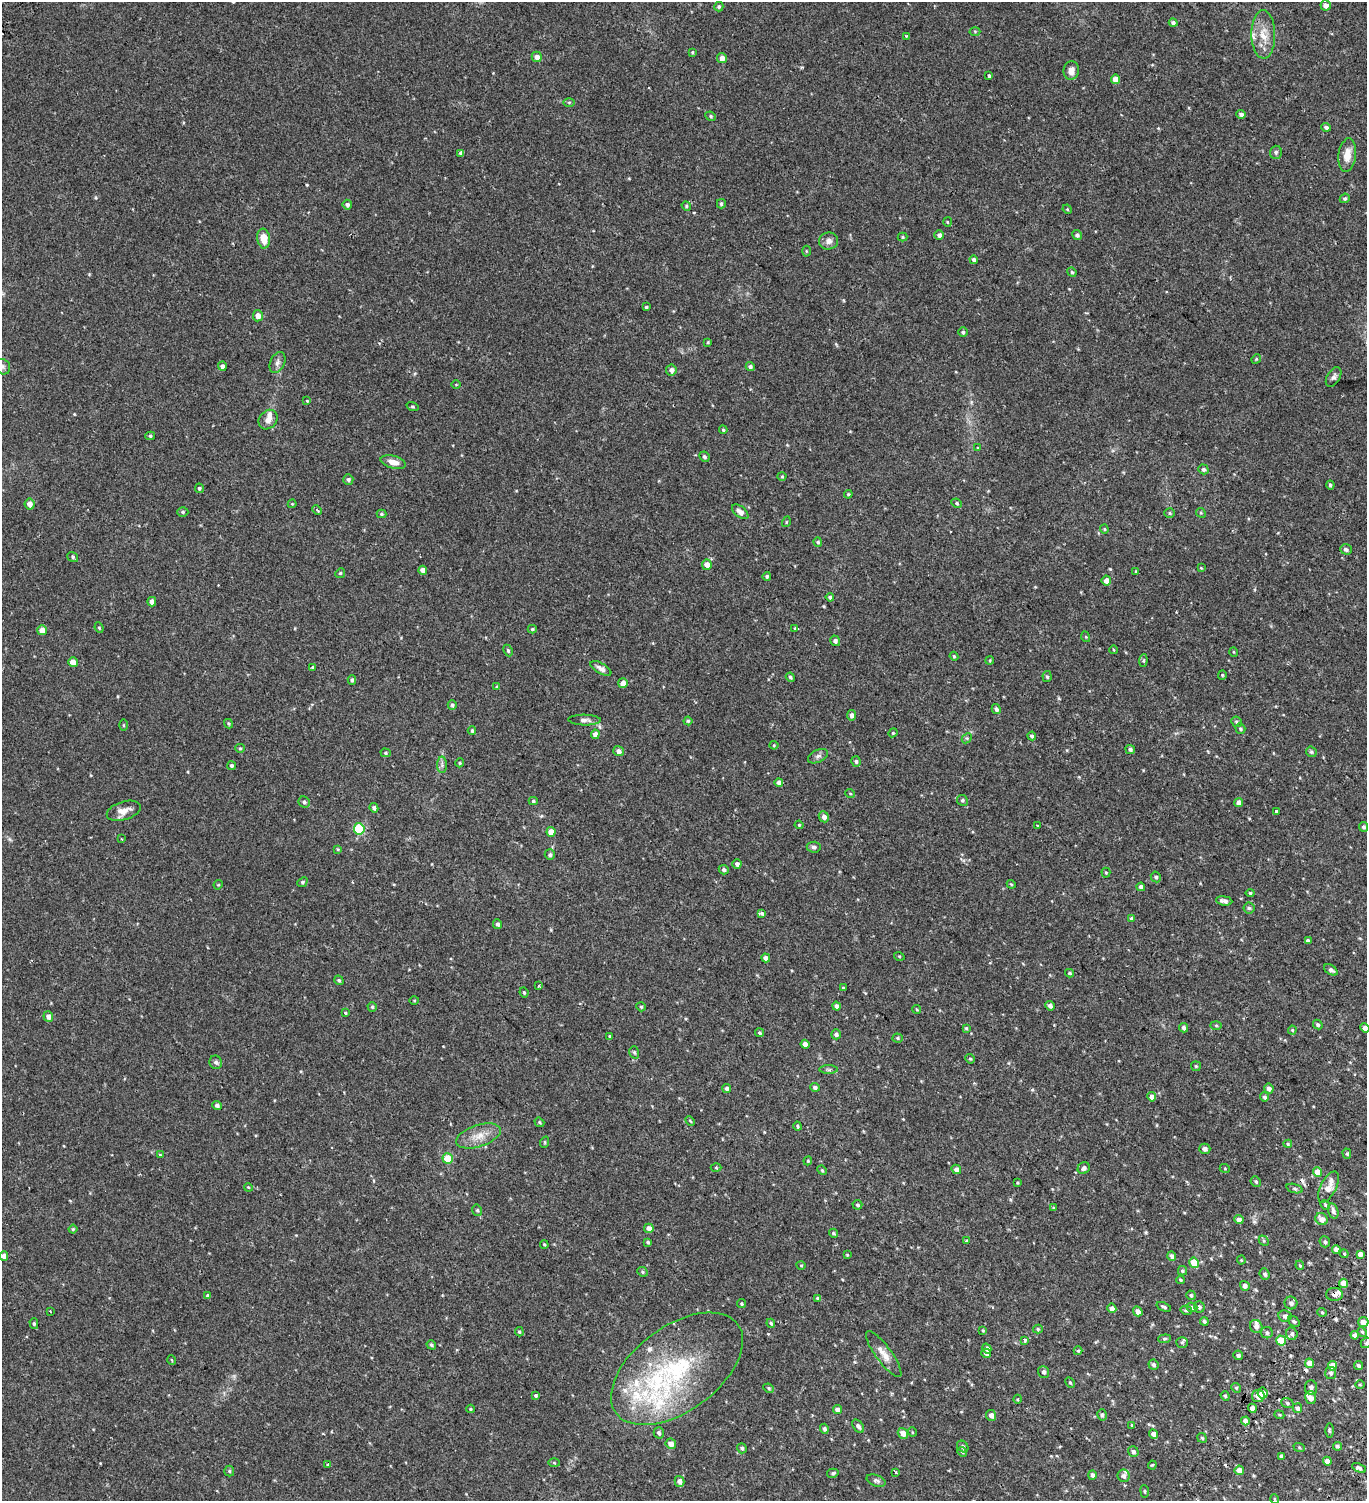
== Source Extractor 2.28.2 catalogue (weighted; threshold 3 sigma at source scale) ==
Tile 6 of 4 x 4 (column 2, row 2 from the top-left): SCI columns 1853-3217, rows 3174-4672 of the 6376 x 6350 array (HDU 1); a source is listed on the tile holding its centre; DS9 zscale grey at full resolution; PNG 1369 x 1503 px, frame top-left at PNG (2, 2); each listed source drawn as its Kron ellipse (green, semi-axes under 4 px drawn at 4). Shown black and unused: <1% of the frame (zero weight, under 2 of 3 exposures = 11% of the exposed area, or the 3 px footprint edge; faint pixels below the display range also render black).
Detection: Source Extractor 2.28.2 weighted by HDU 2 'WHT'; one run over the whole footprint, this tile lists its part. Background 0.0276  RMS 0.0049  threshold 0.022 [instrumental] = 3 sigma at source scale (4.5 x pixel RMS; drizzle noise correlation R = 1.50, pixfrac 1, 0.0396/0.0396 arcsec/px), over >= 5 px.
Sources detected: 373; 8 cosmic-ray / hot-pixel residue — neither listed nor drawn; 13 inside a brighter listed object's ellipse — not listed separately; the other 352 listed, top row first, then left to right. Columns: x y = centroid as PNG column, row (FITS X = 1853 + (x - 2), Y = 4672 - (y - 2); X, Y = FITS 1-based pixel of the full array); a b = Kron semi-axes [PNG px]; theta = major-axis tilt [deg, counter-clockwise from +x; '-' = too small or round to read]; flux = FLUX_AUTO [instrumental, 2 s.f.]
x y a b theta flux
1326 5 5 5 - 2.3
719 7 5 4 - 0.75
1173 23 4 4 - 0.95
975 31 5 3 - 0.37
1263 34 24 12 -89 6.9
906 36 3 3 - 0.36
692 52 4 3 - 0.49
537 57 5 5 - 2.3
722 58 5 5 - 2.8
1071 70 9 7 83 3.2
988 76 3 3 - 1.2
1116 79 5 4 - 4.2
569 102 6 4 1 0.54
1241 114 4 4 - 1.4
711 116 5 4 - 0.61
1326 127 5 4 - 1.1
1276 152 6 6 - 0.83
461 153 4 4 - 1.3
1347 155 17 8 82 5
1345 198 5 4 - 0.77
721 204 5 4 - 0.83
347 205 5 5 - 1.3
686 206 5 4 - 0.56
1067 209 5 3 - 0.38
947 222 5 3 - 0.36
939 235 4 4 - 1.4
1077 235 5 4 - 1
902 237 5 4 - 0.49
264 239 10 6 -82 5.9
829 241 9 8 - 2.2
806 251 5 3 - 0.44
974 260 4 3 - 1.1
1072 272 5 4 - 0.62
646 307 3 3 - 0.47
258 316 5 5 - 2.7
963 332 5 4 - 0.69
708 342 4 3 - 0.41
1256 359 5 4 - 0.44
277 363 11 7 65 1.7
222 366 5 4 - 1.3
750 366 4 4 - 0.87
3 367 8 7 - 1.2
671 370 5 5 - 1.4
1334 377 11 6 59 1.4
456 384 5 3 - 0.34
307 401 3 3 - 0.33
412 406 6 3 -19 0.49
268 420 10 8 50 2.7
723 430 4 3 - 0.61
150 436 5 4 - 0.61
978 448 4 4 - 0.36
704 457 5 4 - 0.84
393 462 13 6 -14 3.1
1203 469 5 4 - 0.78
782 476 4 4 - 0.46
348 479 5 5 - 0.97
1330 485 4 3 - 0.82
199 488 5 4 - 0.66
848 494 4 4 - 0.44
957 503 5 4 - 0.62
30 504 5 5 - 2.4
292 504 4 4 - 0.42
317 510 5 3 - 0.56
183 512 5 4 - 0.63
740 512 9 5 -40 2.3
1170 513 5 4 - 0.57
1201 513 5 4 - 0.51
381 514 5 4 - 0.5
786 522 5 3 - 0.36
1104 529 4 4 - 0.43
818 542 5 4 - 0.67
1346 549 6 5 - 1
73 557 6 4 -36 0.71
707 565 5 5 - 2.8
1201 568 4 4 - 0.37
423 570 4 4 - 2.3
1136 571 4 3 - 0.39
340 573 5 4 - 0.51
767 576 4 4 - 0.67
1106 581 5 4 - 2.2
830 597 4 3 - 0.79
152 602 5 4 - 1.9
99 628 5 4 - 0.56
532 629 4 4 - 0.56
795 629 4 3 - 0.87
42 630 5 5 - 3.6
1086 637 5 3 - 0.36
835 641 5 5 - 1.2
508 650 6 4 -64 0.72
1114 650 4 2 - 0.3
1234 652 5 3 - 0.33
954 656 4 4 - 0.44
990 660 4 3 - 0.4
1143 661 6 4 84 0.58
73 662 5 4 - 3.5
313 668 4 3 - 3.8
601 668 11 5 -29 1.7
1222 675 4 4 - 0.51
790 677 5 3 - 0.67
1047 677 5 4 - 0.8
352 680 5 4 - 0.79
623 683 5 5 - 3.2
497 687 4 4 - 0.66
452 705 5 4 - 0.84
996 709 5 4 - 1.3
851 715 5 4 - 1.7
585 720 16 5 -1 1.7
688 721 4 4 - 0.54
1237 722 5 5 - 0.81
229 724 5 4 - 0.53
123 725 5 3 - 0.41
1240 729 5 5 - 0.65
472 731 4 3 - 0.61
893 733 4 4 - 0.44
595 734 4 4 - 2.1
1032 736 4 3 - 0.86
967 738 6 4 43 0.62
774 745 4 4 - 0.43
240 748 5 4 - 0.53
1130 749 5 4 - 0.84
619 751 5 5 - 1.7
1311 752 6 5 - 0.7
386 753 5 4 - 0.57
818 756 11 6 26 1.4
856 761 5 4 - 0.8
460 763 4 4 - 0.51
231 765 4 4 - 0.69
442 765 8 5 90 1.1
779 783 4 4 - 1.9
850 793 5 3 - 0.34
962 800 5 5 - 0.71
533 801 4 4 - 0.63
304 802 6 5 - 1
1239 802 4 4 - 2.4
374 808 4 4 - 1.1
124 811 17 9 17 3.6
1276 811 3 3 - 4.8
824 817 5 5 - 1.9
799 825 4 4 - 0.41
1038 826 2 2 - 0.33
1364 827 5 4 - 0.9
359 829 5 5 - 31
551 832 5 4 - 4
121 839 3 2 - 0.31
814 847 7 5 -6 1
338 849 4 4 - 0.4
550 855 5 5 - 1
737 864 5 4 - 1.1
724 870 5 4 - 1
1106 873 5 4 - 0.51
1156 877 5 5 - 0.82
302 882 5 4 - 0.66
1011 884 4 3 - 0.41
218 885 5 3 - 0.39
1141 887 4 4 - 1.5
1250 893 4 4 - 0.68
1224 901 8 4 -8 1.7
1249 908 5 5 - 0.7
762 913 4 3 - 2.4
1131 918 4 4 - 0.52
498 924 5 4 - 0.84
1308 941 4 3 - 0.92
899 956 5 3 - 0.4
766 958 4 4 - 1.9
1331 970 7 4 -34 1.3
1069 973 4 3 - 0.59
339 980 5 4 - 0.67
538 986 3 3 - 0.92
843 988 3 3 - 0.52
524 993 5 3 - 0.56
414 1001 5 3 - 0.4
837 1006 4 4 - 1.4
1050 1006 5 4 - 1.4
372 1007 4 4 - 0.56
641 1007 5 4 - 0.51
917 1009 5 3 - 0.38
345 1013 3 3 - 0.45
48 1017 5 5 - 1.8
1216 1025 6 4 -2 0.53
1318 1025 5 4 - 0.86
966 1028 4 4 - 0.51
1183 1028 5 4 - 1.2
1365 1028 5 4 - 1.8
1292 1030 4 4 - 0.46
759 1033 4 4 - 0.56
836 1034 5 5 - 1.2
609 1036 4 3 - 0.42
898 1038 5 4 - 0.58
805 1044 4 4 - 1.8
634 1052 6 4 -73 0.75
970 1059 5 4 - 0.55
216 1062 7 6 - 1.1
1196 1066 5 5 - 0.57
829 1070 9 4 0 0.82
815 1087 5 4 - 0.92
727 1088 5 4 - 0.97
1269 1088 5 4 - 1.6
1152 1097 4 4 - 3.2
1264 1097 4 4 - 1.1
217 1105 5 4 - 1.1
690 1121 5 4 - 0.47
539 1122 5 4 - 0.52
798 1126 4 3 - 0.67
478 1136 23 11 18 6.1
545 1142 6 3 72 0.43
1288 1144 4 4 - 0.56
1205 1149 6 5 - 1.1
1347 1154 5 4 - 0.6
160 1155 4 3 - 0.41
448 1159 5 5 - 9.9
808 1161 4 4 - 0.43
716 1168 5 3 - 0.4
1084 1168 6 5 - 1.4
956 1169 5 4 - 1.9
1225 1169 5 3 - 0.37
822 1170 5 4 - 0.51
1317 1172 5 4 - 4.5
1256 1182 5 4 - 0.76
1017 1183 3 2 - 0.41
248 1187 4 3 - 0.4
1328 1187 17 7 64 4.8
1295 1188 8 3 -19 0.69
857 1205 5 4 - 0.7
1325 1205 5 4 - 0.53
1054 1208 4 3 - 0.45
477 1210 6 4 -76 0.66
1333 1211 8 5 -73 1.3
1322 1219 6 5 - 2.4
1239 1220 4 4 - 2
649 1228 5 4 - 2.2
73 1229 4 4 - 0.54
833 1233 5 4 - 0.51
966 1241 4 3 - 0.47
1264 1241 6 4 -46 0.65
648 1242 4 3 - 0.72
1325 1242 5 5 - 0.83
544 1245 4 3 - 0.47
1336 1249 4 4 - 2.7
1344 1254 4 4 - 0.41
1360 1254 4 4 - 1.9
847 1255 4 4 - 0.37
4 1256 5 4 - 2.3
1172 1256 5 4 - 1.7
1241 1260 4 4 - 0.39
1194 1263 5 5 - 6.9
801 1265 4 3 - 0.37
1300 1265 5 4 - 0.5
1182 1271 5 4 - 0.69
642 1272 5 4 - 0.61
1265 1274 5 5 - 1
1180 1280 4 3 - 0.5
1344 1283 5 4 - 5
1245 1286 5 4 - 1.6
1334 1294 8 6 1 2.5
1191 1295 5 4 - 0.77
208 1296 4 3 - 1.7
817 1298 4 4 - 0.41
1291 1303 6 6 - 1.4
742 1304 4 4 - 0.57
1164 1307 7 3 -22 0.74
1192 1307 5 4 - 1.3
1199 1307 6 5 - 1.1
1112 1308 5 4 - 1.9
1186 1310 6 4 -13 0.69
50 1311 3 2 - 0.35
1138 1311 5 4 - 2.2
1322 1312 5 3 - 0.43
1285 1316 6 6 - 1.3
1204 1321 4 4 - 0.72
1294 1321 6 4 -38 0.65
1363 1322 5 5 - 2.6
771 1323 4 4 - 0.59
34 1324 5 4 - 0.68
1256 1326 7 6 - 1.7
1038 1329 5 4 - 0.56
983 1330 4 3 - 0.42
519 1332 5 4 - 0.53
1362 1332 5 4 - 0.55
1267 1333 6 5 - 1.2
1292 1334 6 5 - 1
1355 1335 4 4 - 2.1
1164 1339 6 4 6 0.56
1025 1340 3 3 - 2.4
1281 1341 5 5 - 9.3
1182 1342 6 5 - 0.71
1366 1343 6 4 41 0.62
431 1345 5 4 - 0.68
987 1348 5 4 - 2
1078 1351 4 4 - 0.45
986 1353 5 4 - 1.5
884 1354 28 8 -54 4.4
1238 1355 5 4 - 1.1
172 1360 5 3 - 0.33
1309 1363 4 4 - 3.7
1153 1365 5 5 - 1
1332 1366 5 4 - 5.2
1358 1366 5 4 - 0.82
677 1369 75 42 36 60
1044 1372 6 5 - 1
1331 1373 6 5 - 0.97
1070 1382 6 4 -62 0.58
1360 1385 5 3 - 0.39
769 1388 5 4 - 0.6
1236 1388 5 4 - 0.59
1311 1388 7 6 - 1.1
1263 1393 6 5 - 3.7
536 1395 4 4 - 0.67
1225 1396 5 4 - 0.57
1258 1396 6 6 - 3.5
1310 1398 6 5 - 3.3
1018 1399 4 3 - 0.39
1287 1403 6 5 - 0.83
1252 1408 4 4 - 2.8
1297 1408 5 4 - 1.3
470 1409 4 4 - 0.46
837 1409 5 4 - 2
991 1415 5 5 - 1.8
1102 1415 5 4 - 0.94
1279 1415 5 4 - 0.49
1245 1421 4 4 - 3
1132 1425 4 3 - 0.4
858 1426 7 5 -56 1.2
824 1429 5 4 - 0.96
1329 1431 7 3 -89 0.54
912 1432 5 3 - 0.35
659 1433 6 5 - 0.99
903 1433 5 5 - 2.8
1153 1434 4 4 - 2.6
1202 1438 5 4 - 0.6
671 1444 5 5 - 2.5
963 1446 6 5 - 0.93
1337 1446 4 4 - 0.87
1299 1447 6 4 -19 0.49
742 1448 5 4 - 0.79
962 1452 5 4 - 0.56
1133 1452 5 5 - 1
1281 1456 4 3 - 1.3
1327 1461 4 4 - 2.3
554 1463 6 4 -2 0.48
328 1464 3 2 - 0.39
1152 1465 4 4 - 0.45
1359 1468 7 4 -27 0.95
1239 1470 5 4 - 3.6
229 1471 5 5 - 0.57
896 1472 4 3 - 0.66
833 1473 6 4 14 0.73
1092 1475 4 4 - 1.1
1123 1476 6 6 - 1.3
680 1481 5 5 - 1.9
876 1481 10 5 -19 1.2
1145 1491 6 3 -82 0.48
1275 1499 5 3 - 0.35
Overlapping masked pixels (flux is a lower limit): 1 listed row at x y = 1334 1294
Isophote crosses this tile's border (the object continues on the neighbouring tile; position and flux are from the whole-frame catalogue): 4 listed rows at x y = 3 367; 1365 1028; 4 1256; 1366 1343